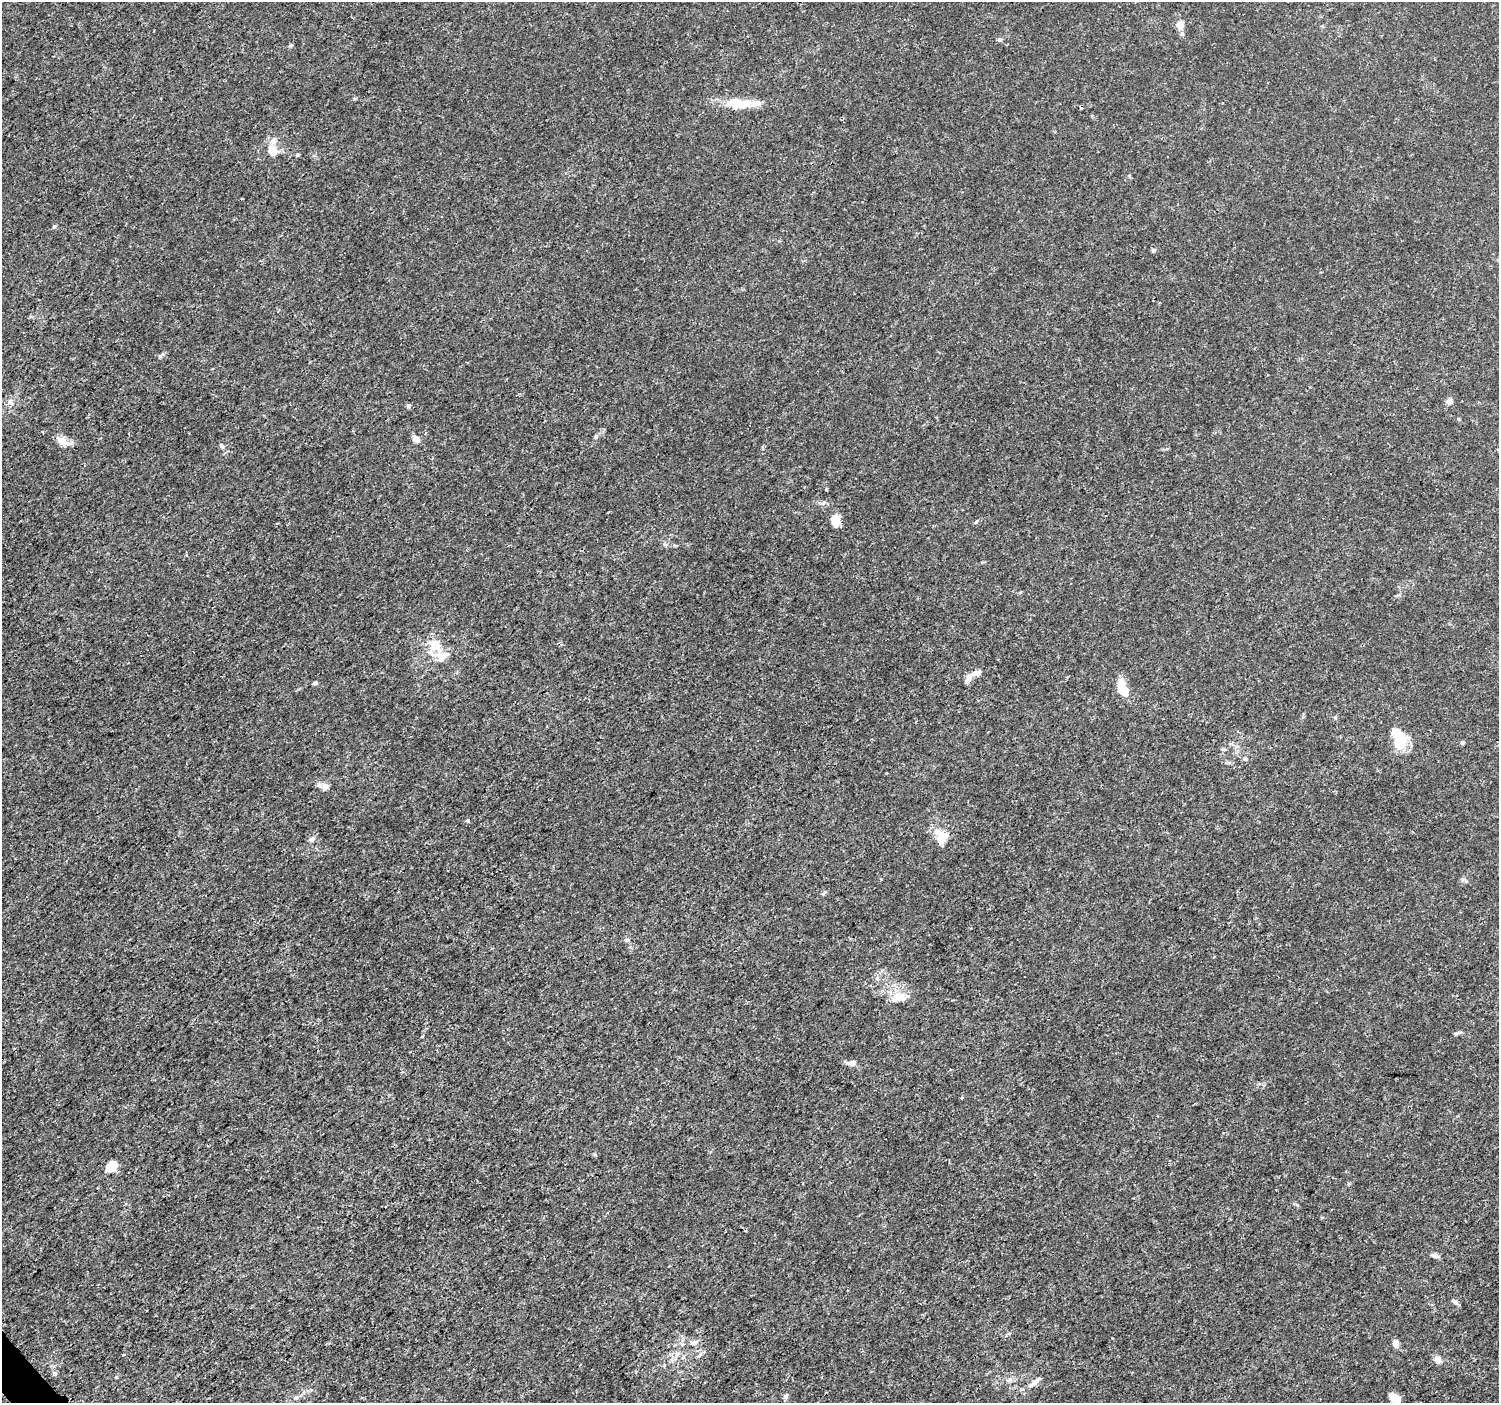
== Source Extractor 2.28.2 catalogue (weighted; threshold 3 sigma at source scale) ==
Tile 7 of 4 x 4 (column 3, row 2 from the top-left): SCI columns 3017-4513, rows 2965-4365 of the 6039 x 5993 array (HDU 1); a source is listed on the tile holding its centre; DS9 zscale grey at full resolution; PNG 1501 x 1405 px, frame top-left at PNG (2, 2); no overlay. Shown black and unused: <1% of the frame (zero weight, under 3 of 5 exposures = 2% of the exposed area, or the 3 px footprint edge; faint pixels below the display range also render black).
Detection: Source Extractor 2.28.2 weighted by HDU 2 'WHT'; one run over the whole footprint, this tile lists its part. Background 0.0015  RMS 6.9e-04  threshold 0.0031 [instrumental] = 3 sigma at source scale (4.5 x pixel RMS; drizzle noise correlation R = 1.50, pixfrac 1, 0.0396/0.0396 arcsec/px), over >= 5 px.
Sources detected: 51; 1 inside a brighter object's white glare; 1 cosmic-ray / hot-pixel residue — not listed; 4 inside a brighter listed object's ellipse — not listed separately; the other 45 listed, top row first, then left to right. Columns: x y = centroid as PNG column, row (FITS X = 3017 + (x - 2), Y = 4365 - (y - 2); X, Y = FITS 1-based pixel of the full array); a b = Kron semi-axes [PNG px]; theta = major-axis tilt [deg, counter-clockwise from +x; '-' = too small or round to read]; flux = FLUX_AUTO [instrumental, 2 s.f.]
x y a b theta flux
1180 25 11 8 74 0.58
1000 39 7 4 0 0.11
741 104 37 14 2 1.8
272 151 15 12 -58 1
297 154 3 3 - 0.14
54 227 7 4 45 0.092
1154 250 6 5 - 0.11
10 401 8 6 -90 0.24
1449 401 9 7 73 0.29
408 405 6 4 -19 0.11
1459 419 4 4 - 0.072
596 436 6 5 - 0.12
416 439 7 6 - 0.44
62 441 15 9 -30 0.69
222 447 7 4 -59 0.13
836 520 13 8 -88 0.99
976 522 7 3 54 0.087
435 645 19 18 - 1.3
976 673 10 6 14 0.4
968 679 13 6 65 0.41
315 683 6 5 - 0.11
1123 689 17 9 -70 1.9
1397 736 24 17 -56 1.4
1462 743 5 5 - 0.12
1245 758 5 5 - 0.12
325 787 12 9 -69 0.35
468 820 5 4 - 0.13
942 838 21 14 85 1.1
312 839 9 6 34 0.26
627 940 6 5 - 0.12
900 997 21 12 -1 1
1458 1033 12 3 11 0.14
851 1063 11 6 -5 0.41
111 1167 13 9 36 1.1
1435 1256 10 6 -17 0.2
1454 1301 10 5 -35 0.16
693 1343 10 6 29 0.25
1396 1343 9 6 -82 0.33
123 1355 4 2 - 0.053
1438 1359 7 7 - 0.49
116 1377 5 3 - 0.054
1035 1382 11 7 38 0.39
786 1396 8 5 62 0.17
296 1397 7 4 1 0.13
1395 1399 13 8 -48 0.83
Isophote crosses this tile's border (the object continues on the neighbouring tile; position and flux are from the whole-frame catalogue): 1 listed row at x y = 1395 1399
Unlisted compact peaks at least as high as the median listed source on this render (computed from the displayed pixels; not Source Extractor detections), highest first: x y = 160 356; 291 45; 54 1373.